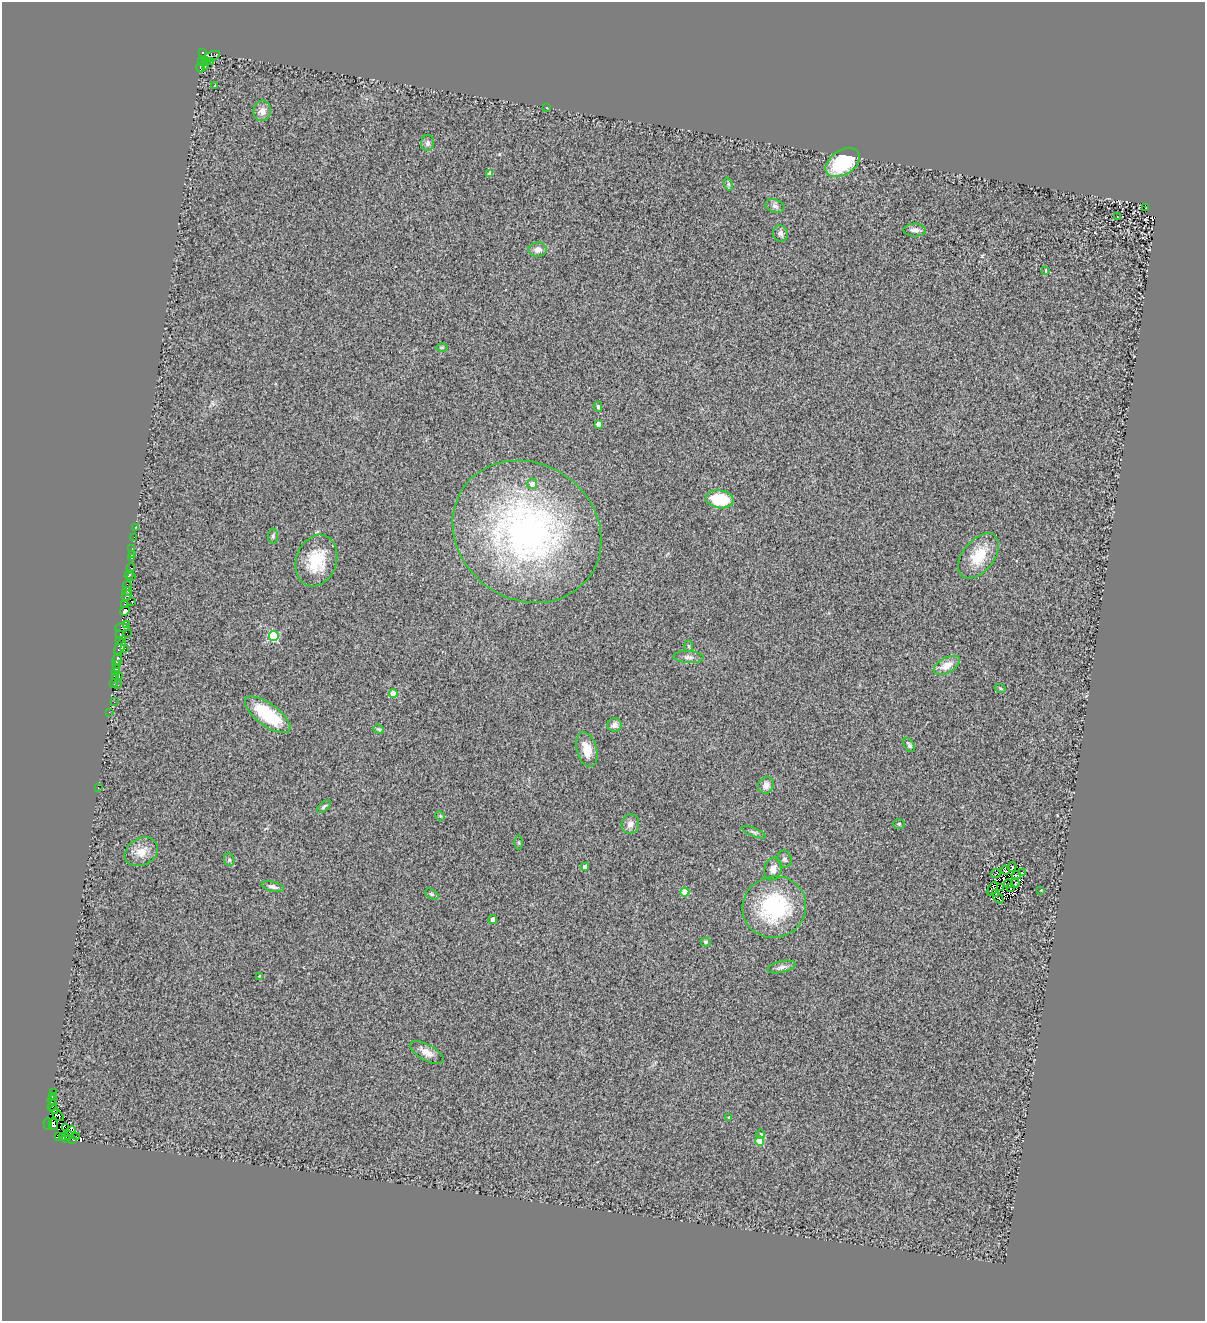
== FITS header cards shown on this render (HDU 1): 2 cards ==
NAXIS1  =                 1203
NAXIS2  =                 1319

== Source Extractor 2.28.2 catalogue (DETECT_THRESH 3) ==
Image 1203 x 1319 px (HDU 1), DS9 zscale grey, 1 PNG px = 1 image px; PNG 1207 x 1323 px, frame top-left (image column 1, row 1319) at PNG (2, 2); each listed source drawn as its Kron ellipse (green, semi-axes under 4 px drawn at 4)
Background 0.538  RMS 0.5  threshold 1.49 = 3 sigma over >= 5 px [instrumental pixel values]
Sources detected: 141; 15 with non-positive FLUX_AUTO (blend fragments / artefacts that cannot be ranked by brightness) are neither listed nor drawn; the other 126 listed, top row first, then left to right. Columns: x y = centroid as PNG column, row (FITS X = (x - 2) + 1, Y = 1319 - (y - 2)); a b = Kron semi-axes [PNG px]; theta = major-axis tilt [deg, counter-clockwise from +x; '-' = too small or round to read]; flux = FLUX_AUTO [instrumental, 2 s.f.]
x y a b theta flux
202 53 3 3 - 440
211 56 9 4 22 85
206 61 4 3 - 110
210 61 2 2 - 90
201 62 3 2 - 230
201 67 5 3 - 310
205 67 3 2 - 34
215 85 3 2 - 30
547 108 3 2 - 18
262 111 10 8 78 220
428 143 8 6 87 98
843 163 19 12 33 2700
490 173 4 4 - 210
728 184 7 4 -71 56
775 206 9 6 -16 110
1146 207 2 2 - 30
1118 217 3 2 - 20
915 230 11 6 -1 160
780 233 8 7 - 100
538 250 9 7 1 190
1046 271 4 2 - 24
442 347 6 4 -1 32
598 407 5 3 - 72
598 424 4 4 - 210
532 484 5 5 - 200
720 499 14 9 -9 1300
135 527 3 3 - 48
527 532 77 68 -35 13000
273 536 7 5 90 61
134 537 2 2 - 50
132 548 3 2 - 33
132 554 3 2 - 60
978 556 26 15 51 950
132 558 3 2 - 64
316 561 26 20 71 1300
130 568 4 4 - 570
129 575 5 3 - 280
132 577 3 2 - 130
127 586 5 3 - 520
127 591 4 2 - 50
127 595 5 3 - 490
132 601 2 2 - 17
125 604 3 3 - 820
125 611 5 4 - 940
126 624 3 2 - 350
122 628 7 3 3 170
127 634 3 2 - 230
120 635 3 2 - 190
274 636 5 5 - 2400
119 640 3 2 - 1100
688 646 5 3 - 40
120 647 9 4 66 480
125 648 3 2 - 220
688 657 15 6 -3 150
117 659 6 3 66 2000
117 665 3 3 - 1400
947 665 14 7 28 380
116 668 4 3 - 190
116 672 3 2 - 120
116 676 4 2 - 140
119 677 3 2 - 65
114 684 3 3 - 65
118 685 3 2 - 36
1000 688 5 3 - 36
393 693 4 4 - 650
114 702 3 2 - 29
109 712 2 2 - 60
268 715 27 11 -36 1500
615 725 7 6 - 180
379 729 5 4 - 42
909 745 8 4 -56 72
587 749 18 10 -75 500
766 785 9 7 57 210
98 788 3 2 - 32
324 806 8 4 38 66
440 816 5 4 - 33
630 824 10 8 66 220
899 824 6 5 - 48
754 832 13 3 -22 63
518 843 7 3 -89 43
141 852 17 13 28 430
784 859 8 7 - 95
229 860 6 5 - 58
585 867 4 4 - 250
1012 867 5 3 - 35
773 869 11 8 74 220
1005 870 4 3 - 56
996 873 5 4 - 100
1022 873 2 2 - 7.9
1016 875 4 2 - 36
1015 883 5 2 - 35
1008 884 4 2 - 26
273 887 11 5 -13 100
1001 887 3 2 - 19
1010 888 4 3 - 99
993 889 8 2 66 16
1041 890 3 3 - 21
685 892 4 4 - 750
995 893 3 2 - 18
431 894 7 4 -27 67
998 898 6 2 -48 42
774 907 32 30 19 3200
493 920 4 4 - 240
706 942 5 4 - 55
781 967 14 5 13 150
259 976 3 2 - 35
427 1052 18 8 -29 280
53 1093 3 3 - 300
52 1096 3 2 - 38
52 1100 5 2 - 42
52 1105 6 3 57 680
54 1110 4 3 - 460
58 1115 7 4 -46 220
729 1117 3 3 - 30
48 1124 6 2 -86 490
53 1124 6 4 -71 5000
66 1128 3 2 - 400
70 1132 6 3 41 180
761 1134 5 4 - 50
69 1135 4 2 - 660
59 1136 3 3 - 370
65 1137 5 2 - 490
76 1137 4 2 - 23
62 1138 3 2 - 520
72 1139 3 2 - 25
760 1141 4 4 - 690
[15 non-positive-flux detections neither listed nor drawn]